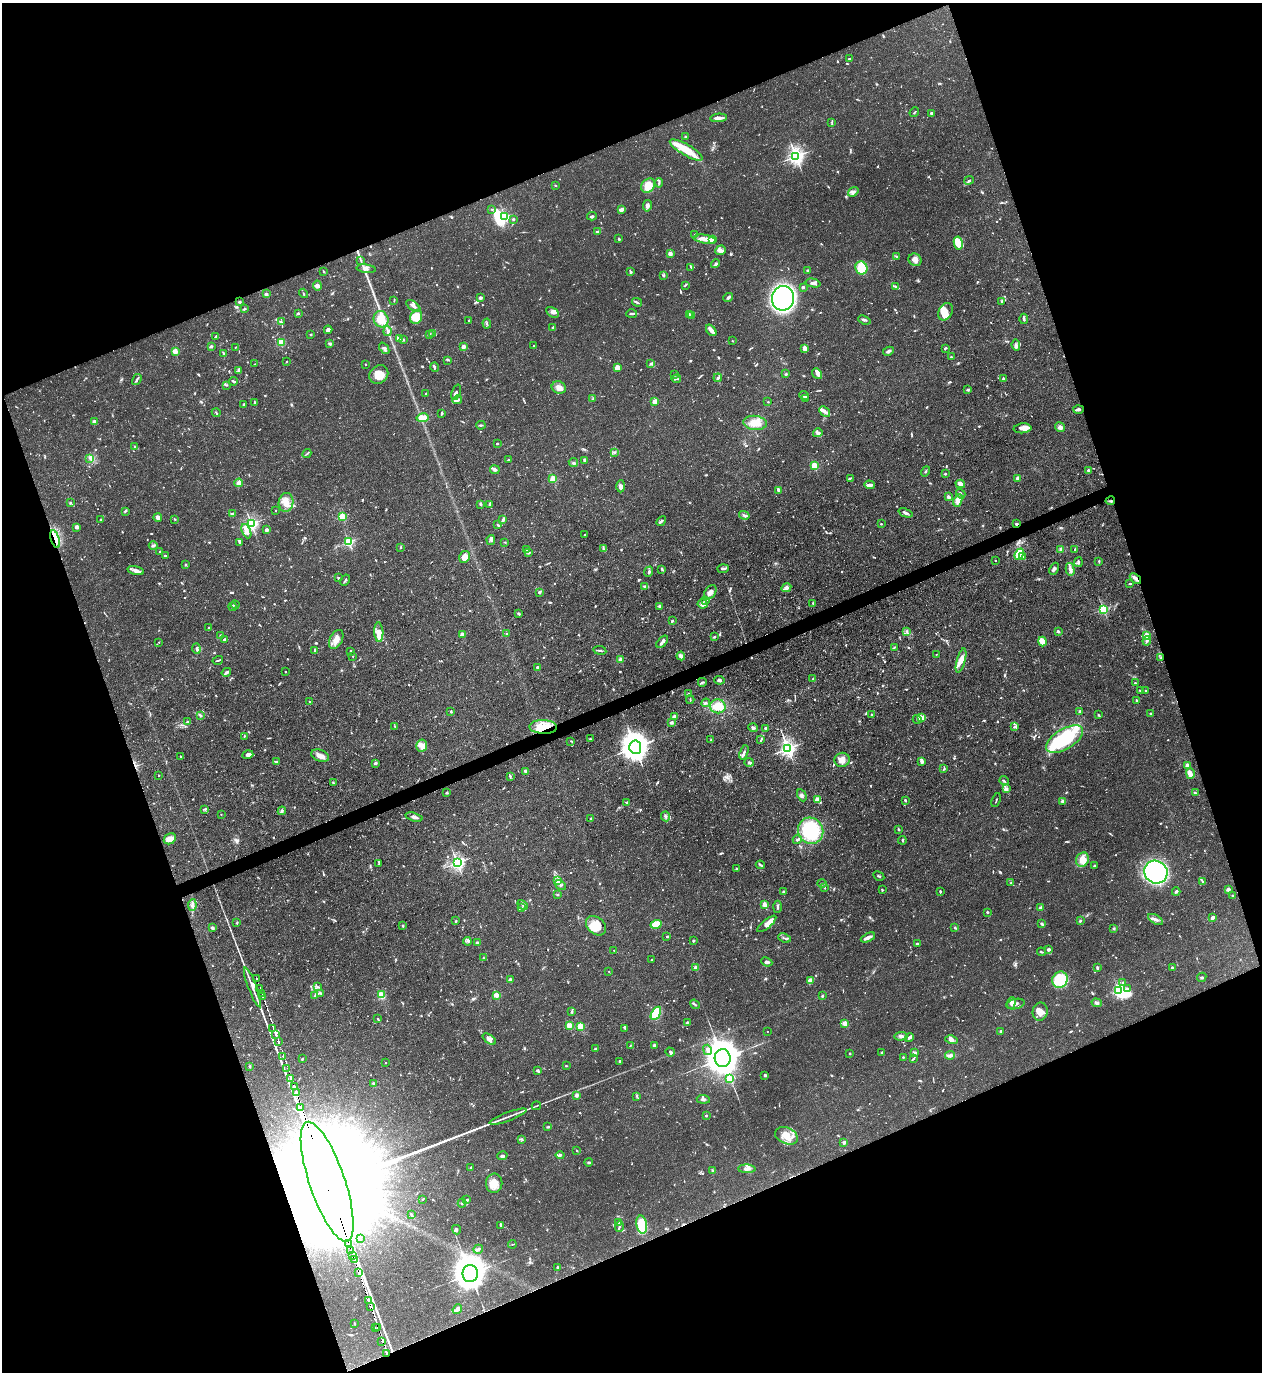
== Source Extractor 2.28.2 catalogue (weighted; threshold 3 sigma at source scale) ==
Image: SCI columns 148-5185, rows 1-5478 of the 5462 x 5478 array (HDU 1 of 3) = the unmasked area's bounding box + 8 px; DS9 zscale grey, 4 x 4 block average (1 PNG px = mean of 4 x 4 image px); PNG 1264 x 1374 px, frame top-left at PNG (2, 3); each listed source drawn as its Kron ellipse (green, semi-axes under 4 px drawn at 4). Shown black and unused: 41% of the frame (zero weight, under 3 of 5 exposures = <1% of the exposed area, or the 3 px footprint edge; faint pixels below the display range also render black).
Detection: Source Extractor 2.28.2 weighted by HDU 2 'WHT'. Background 0.0725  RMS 0.0047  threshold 0.0211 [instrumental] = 3 sigma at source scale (4.5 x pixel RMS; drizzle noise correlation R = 1.50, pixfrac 1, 0.05/0.05 arcsec/px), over >= 5 px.
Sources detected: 1365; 15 too faint to see at this stretch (4 x 4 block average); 18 inside a brighter object's white glare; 14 cosmic-ray / hot-pixel residue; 2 long thin detections or spike segments (spike, bleed or trail) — neither listed nor drawn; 52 coinciding with a brighter row at this scale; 86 inside a brighter listed object's ellipse — not listed separately; of the other 1178, all 500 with FLUX_AUTO >= 2.62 (the completeness limit of this list) listed and drawn (678 fainter detections not listed), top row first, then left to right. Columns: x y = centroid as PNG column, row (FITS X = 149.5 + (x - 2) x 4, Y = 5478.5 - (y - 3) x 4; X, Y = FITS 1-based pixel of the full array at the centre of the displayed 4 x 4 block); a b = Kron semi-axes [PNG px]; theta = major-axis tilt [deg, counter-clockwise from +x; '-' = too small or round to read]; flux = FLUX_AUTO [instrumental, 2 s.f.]
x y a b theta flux
849 59 3 2 - 3.6
914 112 5 2 - 3.9
931 113 2 2 - 21
719 118 8 2 4 17
832 122 3 2 - 4.4
685 137 2 2 - 4.2
686 150 19 5 -30 67
796 156 3 3 - 1200
969 180 5 2 - 4.3
659 183 5 2 - 3.9
556 185 2 2 - 4
648 186 8 6 49 65
853 192 5 4 - 11
647 206 6 3 79 11
492 209 3 2 - 2.6
621 209 3 2 - 19
505 216 2 2 - 280
592 216 5 2 - 4.6
513 219 2 2 - 12
597 231 3 2 - 4.7
695 234 2 2 - 3.7
619 239 4 2 - 3.1
705 239 11 4 -10 21
712 239 4 3 - 23
958 243 6 4 -81 41
720 250 5 4 - 12
670 253 2 2 - 70
897 257 4 3 - 3.9
361 260 3 2 - 2.7
915 260 7 6 - 17
715 263 4 3 - 5.2
691 267 3 2 - 3.3
861 268 7 6 - 67
366 269 9 3 -6 11
808 270 4 2 - 4.2
323 271 2 2 - 3
631 271 3 3 - 3.7
663 275 4 2 - 3.5
813 283 7 3 -13 8.7
317 285 5 3 - 8.1
685 285 4 2 - 3
803 287 2 2 - 6.4
895 287 4 2 - 3.7
303 293 5 2 - 2.6
266 294 2 2 - 29
480 298 3 3 - 7.1
728 298 5 3 - 5
783 298 12 11 - 1400
394 301 3 2 - 3.2
239 302 3 2 - 4.7
637 302 5 2 - 4.5
1002 302 2 2 - 2.7
413 306 8 2 -37 8.8
244 309 4 2 - 3.6
552 312 7 4 -29 13
945 312 9 6 63 28
298 313 2 2 - 16
631 314 5 2 - 5.7
689 314 2 2 - 5.2
691 315 2 2 - 5.2
416 317 7 5 64 53
381 319 8 7 - 55
1024 319 5 2 - 7.3
469 320 2 2 - 9.5
864 320 6 3 -20 5.6
281 322 3 3 - 3.9
487 323 5 2 - 4.1
553 328 2 2 - 32
328 330 4 3 - 11
711 330 6 3 -51 17
387 331 5 2 - 5.9
311 334 2 2 - 14
433 334 3 2 - 3.5
429 335 4 2 - 3
216 336 3 2 - 4
399 339 4 2 - 26
403 339 3 2 - 2.9
732 341 2 2 - 4.1
281 342 4 3 - 30
330 343 3 2 - 5.7
533 345 2 2 - 2.7
1016 345 6 4 -84 10
211 346 4 2 - 5.3
236 347 3 2 - 2.8
463 347 2 2 - 59
384 348 6 4 -51 8.2
945 348 3 2 - 4.1
805 349 4 3 - 27
175 351 2 2 - 110
888 351 6 3 29 9.2
224 353 4 2 - 4.7
951 357 2 2 - 4
447 360 3 2 - 3
287 361 2 2 - 3.5
255 364 2 2 - 2.8
365 364 2 2 - 8.2
651 364 3 2 - 6.2
435 367 5 3 - 5
617 368 3 3 - 27
239 370 4 2 - 4.2
379 374 10 8 40 43
786 374 3 2 - 4
817 374 6 3 -52 14
675 375 2 2 - 8.5
718 378 4 3 - 6.6
676 379 5 2 - 3.9
1003 379 3 2 - 5.7
137 380 6 2 58 8.3
234 381 4 2 - 5.8
226 385 3 2 - 2.8
559 387 7 6 - 18
968 390 3 2 - 4.1
456 392 8 4 71 9.3
426 393 2 2 - 4.8
804 395 5 3 - 11
593 398 3 2 - 3.1
805 398 3 3 - 13
457 400 5 2 - 12
654 401 2 2 - 46
768 402 2 2 - 2.9
255 403 3 2 - 4.1
244 404 3 2 - 3
1078 409 5 2 - 7
825 411 6 4 -42 11
216 413 4 2 - 3.7
442 413 3 2 - 5
422 418 6 4 11 30
94 421 2 2 - 7.1
755 423 12 7 -6 33
481 425 5 2 - 4
1060 427 5 4 - 12
1023 428 9 5 5 17
818 433 5 3 - 6.6
497 444 3 2 - 3.5
135 447 2 2 - 3.8
614 452 3 2 - 4.3
307 454 5 2 - 3.7
90 458 3 3 - 6.4
508 460 3 2 - 3.4
584 460 3 2 - 6.5
573 463 5 2 - 3.3
814 466 2 2 - 170
495 470 5 3 - 8.1
1088 470 2 2 - 7.1
926 471 5 2 - 3.6
945 474 2 2 - 15
850 478 3 2 - 3.1
1018 478 3 3 - 10
553 479 2 2 - 180
239 483 4 3 - 16
960 484 5 3 - 9.8
870 485 5 3 - 15
621 486 6 4 89 8.5
779 490 4 2 - 14
961 494 5 2 - 5.3
948 497 3 2 - 10
958 500 6 4 68 30
1110 501 5 2 - 3.5
286 502 9 7 82 31
70 503 2 2 - 6.7
480 504 3 3 - 3.9
489 504 3 2 - 7.3
125 511 3 2 - 4.3
275 511 2 2 - 6.8
232 513 3 2 - 3.5
906 513 7 2 -22 7
744 515 5 3 - 6.4
342 516 2 2 - 220
158 517 4 3 - 11
101 519 3 2 - 3.1
175 519 2 2 - 2.7
503 520 3 2 - 3.6
661 521 5 2 - 8.8
251 524 2 2 - 720
881 524 2 2 - 6.2
1017 524 4 2 - 4
498 525 4 2 - 3.4
77 527 4 3 - 9.1
267 530 2 2 - 50
246 531 7 3 -67 31
584 535 2 2 - 3.2
55 539 9 3 -73 21
491 540 5 4 - 6.6
348 542 2 2 - 370
505 542 3 2 - 2.7
240 543 3 2 - 2.9
153 546 4 2 - 4.2
401 547 3 2 - 2.6
603 549 4 2 - 3.5
1061 549 3 3 - 8.2
1075 549 2 2 - 3.3
527 550 3 2 - 2.9
160 552 2 2 - 6.9
529 553 3 2 - 4.5
1019 554 6 4 66 110
165 556 3 2 - 5.3
465 557 6 5 - 27
1023 557 3 2 - 3.6
995 560 2 2 - 4
1099 561 3 2 - 3.3
1078 562 5 3 - 4.8
186 564 3 2 - 3.6
662 569 3 2 - 6.1
723 569 5 2 - 6.4
1054 569 6 3 65 7.4
1070 569 6 3 -76 10
136 570 8 4 -15 13
649 572 5 3 - 6.5
339 578 3 2 - 6.5
1135 578 6 2 -41 20
345 580 6 2 59 6
1130 584 2 2 - 7.4
645 586 3 2 - 4.3
786 588 5 4 - 13
539 592 2 2 - 5.8
710 592 8 5 55 20
706 600 3 2 - 3.3
813 603 2 2 - 3.6
703 604 5 4 - 16
235 605 4 2 - 3.6
660 606 2 2 - 14
233 607 4 2 - 5.2
1103 609 2 2 - 350
519 613 3 2 - 5.4
672 621 2 2 - 8.3
209 628 2 2 - 11
1058 631 3 2 - 6.2
379 632 10 4 -87 39
907 632 3 2 - 4.1
462 634 2 2 - 56
507 634 2 2 - 13
220 635 3 2 - 3.1
1147 635 2 2 - 130
714 637 3 2 - 4.1
336 639 10 6 63 25
224 640 2 2 - 11
1042 641 5 3 - 44
1147 641 5 2 - 6.7
159 642 2 2 - 2.7
662 642 7 2 49 11
894 647 3 2 - 2.9
196 649 5 2 - 4.7
315 650 2 2 - 4.2
600 650 7 2 -9 6.3
351 651 2 2 - 5.9
936 654 2 2 - 3
353 656 2 2 - 2.6
681 656 4 3 - 12
1161 658 3 2 - 2.9
218 660 5 2 - 3.1
621 660 2 2 - 71
961 661 12 4 75 24
538 668 4 3 - 6.5
226 672 5 3 - 7.8
285 672 2 2 - 6.7
812 679 3 2 - 3.2
719 680 5 3 - 6.1
702 682 4 2 - 4.1
1135 683 2 2 - 3
1146 690 2 2 - 5.5
1141 691 3 2 - 4.4
688 694 3 2 - 2.8
690 700 4 2 - 2.7
1137 700 3 2 - 4
309 701 2 2 - 2.6
706 703 4 2 - 4.1
718 706 8 7 - 50
1080 711 2 2 - 22
451 712 2 2 - 3.1
1151 713 2 2 - 9.3
871 714 2 2 - 4.2
200 715 4 2 - 4.1
1098 715 3 2 - 2.8
674 716 4 3 - 5.7
922 717 4 3 - 7.2
917 719 4 2 - 4.5
187 721 2 2 - 5.2
671 723 4 3 - 4.7
395 726 3 2 - 2.6
543 727 14 7 -3 59
1015 727 3 2 - 6.3
753 728 5 3 - 7.6
766 728 2 2 - 21
244 736 3 2 - 3.2
590 739 3 2 - 2.7
1065 739 21 10 31 320
711 740 3 2 - 2.9
761 740 3 2 - 4
571 741 3 2 - 3.4
422 745 6 5 - 18
635 747 7 6 - 3900
788 748 3 2 - 1200
744 752 7 2 71 7
248 755 5 3 - 8.7
180 756 2 2 - 3.8
320 756 9 5 -21 21
842 760 7 7 - 24
276 761 3 2 - 4.3
749 762 4 2 - 7.7
922 762 4 3 - 7.4
375 763 2 2 - 29
1187 765 2 2 - 68
944 769 3 2 - 2.9
526 772 4 2 - 12
1190 774 5 3 - 26
159 775 2 2 - 2.9
510 776 3 2 - 4.2
1004 781 5 2 - 3.1
333 783 2 2 - 3.4
1007 789 3 2 - 4.1
447 793 2 2 - 21
1195 793 3 2 - 2.8
802 795 6 3 -62 6.2
817 800 2 2 - 81
905 800 3 2 - 4.8
996 800 7 2 71 3
1063 801 2 2 - 35
627 802 3 2 - 3.2
205 809 3 2 - 3.4
282 811 4 3 - 4.9
221 814 2 2 - 4.2
665 816 5 3 - 5.7
414 817 8 3 -16 10
591 818 2 2 - 9.7
898 829 3 2 - 3.9
811 831 13 12 - 280
170 839 6 5 - 28
797 840 4 2 - 5.7
902 840 4 2 - 3.3
1082 860 7 6 - 38
457 863 2 2 - 900
379 864 4 2 - 2.8
760 865 5 2 - 4.1
1094 866 2 2 - 11
736 869 2 2 - 3.4
1156 872 12 11 - 720
879 876 6 2 -28 3.6
558 880 4 2 - 5
1202 881 3 2 - 3.1
822 883 5 2 - 3
1011 883 3 2 - 2.7
560 885 6 3 -35 7.4
825 888 2 2 - 8.7
882 890 3 2 - 3.4
1228 890 2 2 - 50
940 891 3 2 - 3.5
784 892 3 2 - 4.6
1176 892 4 2 - 5.3
558 895 2 2 - 2.8
1232 895 2 2 - 3.9
765 904 2 2 - 87
192 905 6 3 83 8.3
523 905 6 2 -46 4.8
521 907 3 2 - 2.8
777 907 6 2 86 6.1
1041 908 2 2 - 32
987 912 2 2 - 2.7
1213 917 4 3 - 7.7
1155 919 8 3 -29 12
456 921 3 2 - 4.4
1080 921 2 2 - 16
237 923 3 2 - 3.3
656 924 6 4 16 78
767 924 12 4 39 25
1042 924 3 2 - 8.7
403 926 3 2 - 4.1
596 926 11 8 -40 61
212 928 2 2 - 7.4
955 928 3 2 - 5
1114 929 3 2 - 3
667 937 2 2 - 8.7
868 937 8 3 25 14
784 938 6 2 -23 4.8
467 941 4 2 - 4.9
693 941 3 2 - 2.8
477 943 2 2 - 25
917 944 2 2 - 25
1048 949 4 2 - 6.1
614 950 2 2 - 3.8
1041 952 4 2 - 3.3
483 958 4 2 - 2.7
652 959 2 2 - 2.8
767 962 6 3 -23 6.1
1097 967 3 2 - 4.5
1172 967 2 2 - 4.2
696 968 2 2 - 83
609 972 2 2 - 4.3
1202 977 5 2 - 2.8
256 978 2 2 - 250
510 980 4 3 - 11
1060 980 8 7 - 150
810 981 4 3 - 21
1123 982 4 2 - 3.3
252 987 21 2 -69 23
318 987 3 2 - 2.7
260 989 3 2 - 6.8
1127 989 2 2 - 11
1118 990 2 2 - 310
262 993 2 2 - 2.7
321 993 4 2 - 3.1
315 995 4 2 - 5.4
381 995 3 3 - 55
496 995 2 2 - 100
262 996 2 2 - 98
822 996 2 2 - 5.1
1011 1003 6 3 70 13
1097 1003 5 3 - 6.9
695 1004 5 2 - 4.4
1015 1004 9 5 12 13
572 1012 3 2 - 5.8
1040 1012 9 7 79 24
656 1013 7 4 61 160
378 1019 4 2 - 3.4
687 1022 2 2 - 4.3
845 1023 4 3 - 14
569 1025 3 2 - 33
580 1026 2 2 - 180
273 1028 3 2 - 100
625 1028 3 2 - 5.2
767 1031 2 2 - 3.2
1001 1031 3 2 - 4.7
276 1035 2 2 - 1600
901 1036 6 4 2 9.5
909 1038 5 3 - 6.5
489 1039 7 3 -36 11
951 1040 6 4 -13 13
278 1041 2 2 - 1500
654 1045 2 2 - 33
630 1046 3 2 - 2.8
595 1049 3 2 - 2.8
707 1050 5 3 - 7.3
670 1052 5 3 - 5.7
882 1053 4 2 - 5.6
915 1053 4 2 - 9.9
850 1054 2 2 - 10
950 1055 5 4 - 8.5
283 1056 3 2 - 96
903 1057 2 2 - 8.4
723 1058 9 8 - 6100
302 1059 2 2 - 3.7
913 1059 3 2 - 3.8
620 1061 3 2 - 4.3
385 1063 2 2 - 3.2
250 1066 3 2 - 3.1
566 1066 2 2 - 4.2
287 1068 2 2 - 30
537 1070 3 3 - 4.3
765 1075 3 2 - 4.2
291 1078 3 2 - 2900
729 1079 2 2 - 200
373 1084 3 2 - 5.5
294 1087 2 2 - 2000
296 1093 3 2 - 3400
576 1095 2 2 - 51
637 1096 4 2 - 3.2
703 1099 6 2 -7 7.5
536 1106 5 2 - 3.3
301 1108 2 2 - 1800
706 1116 2 2 - 12
508 1117 19 2 21 16
548 1127 3 2 - 3.6
786 1136 12 8 -23 34
522 1139 3 2 - 3
844 1142 4 3 - 5.2
577 1151 2 2 - 4.1
560 1155 4 2 - 9.7
502 1156 5 3 - 6.3
589 1162 4 2 - 3.9
471 1168 3 2 - 2.8
747 1169 9 3 -2 12
713 1170 2 2 - 4.6
327 1182 63 17 -71 340000
494 1183 9 8 - 33
423 1199 2 2 - 4.6
467 1200 3 3 - 4.1
462 1203 4 3 - 4.9
411 1215 4 2 - 6.1
618 1223 4 2 - 6.3
501 1225 3 2 - 3
642 1225 9 5 -78 91
619 1226 5 2 - 5.4
456 1230 5 2 - 4.2
360 1238 2 2 - 2.9
349 1244 3 2 - 4900
512 1244 4 2 - 2.6
478 1249 5 2 - 7.5
351 1250 2 2 - 2100
352 1256 2 2 - 2500
355 1260 2 2 - 2300
557 1267 2 2 - 11
359 1273 2 2 - 2400
470 1274 8 7 - 5000
368 1300 2 2 - 3400
370 1306 2 2 - 3400
457 1309 5 3 - 8.4
354 1323 3 2 - 3.3
377 1327 3 2 - 2100
375 1328 2 2 - 82
382 1341 2 2 - 1200
386 1353 2 2 - 1400
Overlapping masked pixels (flux is a lower limit): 26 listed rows (the first 20) at x y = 1110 501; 1017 524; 55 539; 1135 578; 543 727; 262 996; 273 1028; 276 1035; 278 1041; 283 1056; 287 1068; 291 1078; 294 1087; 296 1093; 301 1108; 327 1182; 349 1244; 351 1250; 352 1256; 355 1260
Diffuse or blended objects may show on this block-average render without a row.